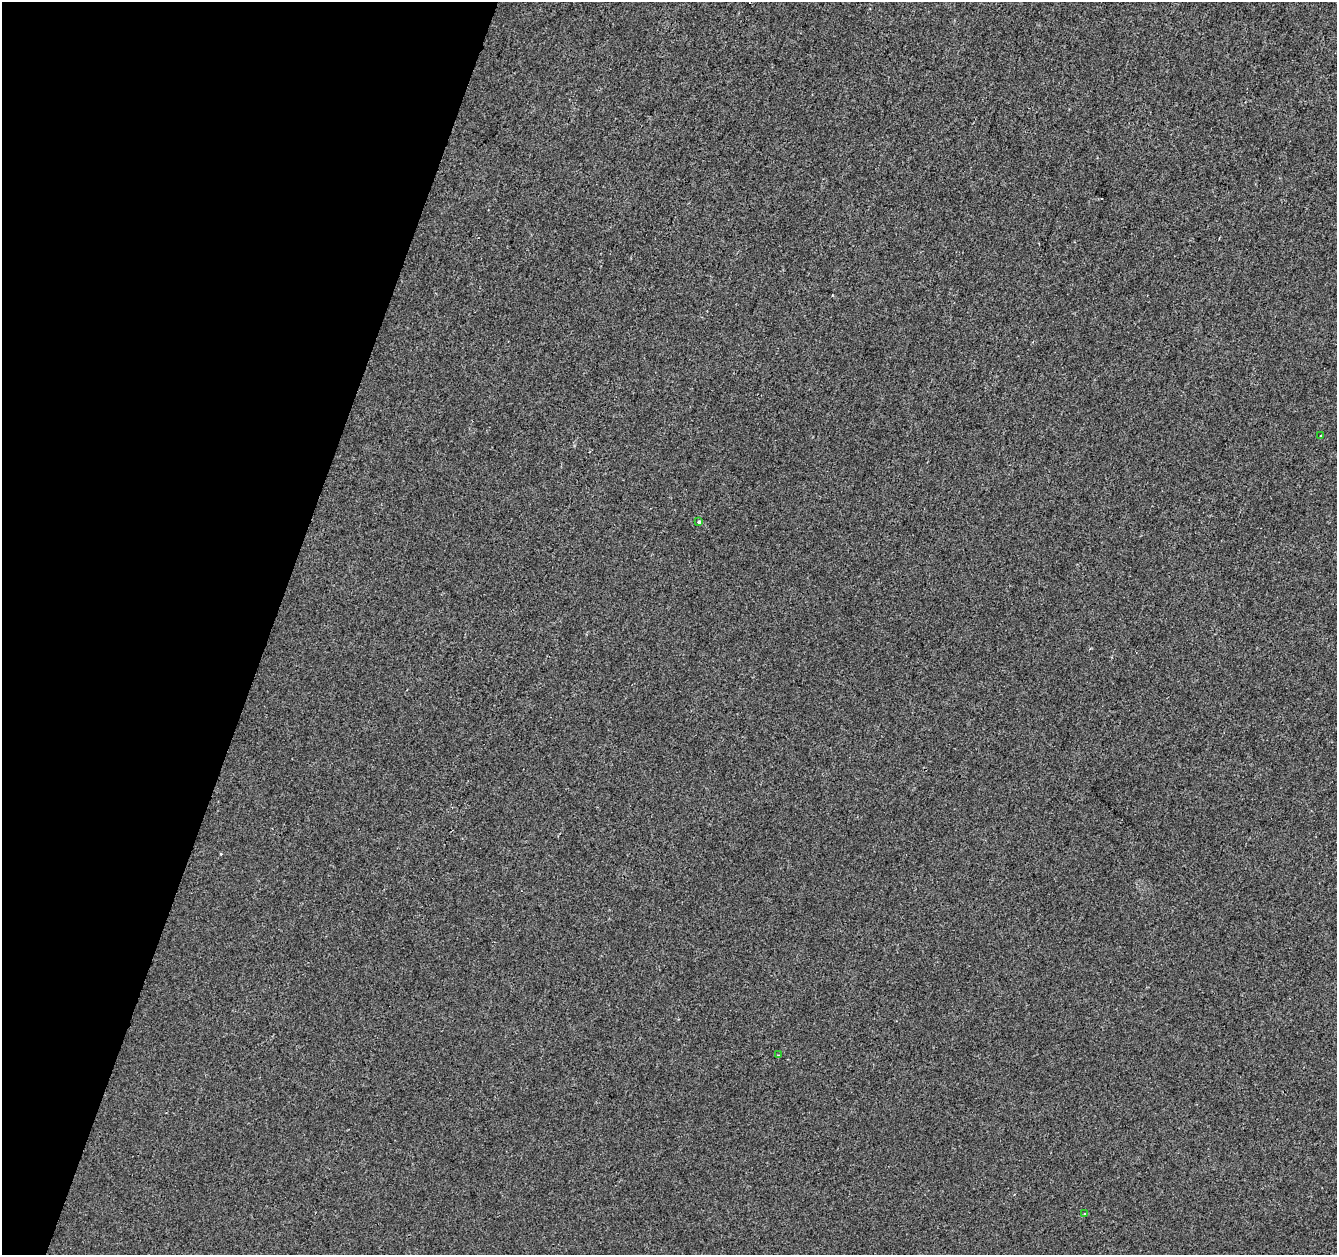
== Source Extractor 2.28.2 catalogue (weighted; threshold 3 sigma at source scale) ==
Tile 9 of 4 x 4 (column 1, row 3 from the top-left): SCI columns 1-1335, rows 1470-2722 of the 5346 x 5506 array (HDU 1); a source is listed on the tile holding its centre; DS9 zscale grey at full resolution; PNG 1339 x 1257 px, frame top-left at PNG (2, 2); each listed source drawn as its Kron ellipse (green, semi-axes under 4 px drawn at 4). Shown black and unused: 20% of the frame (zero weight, under 2 of 3 exposures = <1% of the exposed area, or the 3 px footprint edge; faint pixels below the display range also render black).
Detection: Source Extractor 2.28.2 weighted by HDU 2 'WHT'; one run over the whole footprint, this tile lists its part. Background 1.34e-04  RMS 0.0042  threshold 0.0189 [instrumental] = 3 sigma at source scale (4.5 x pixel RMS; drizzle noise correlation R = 1.50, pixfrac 1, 0.0396/0.0396 arcsec/px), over >= 5 px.
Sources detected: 5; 1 cosmic-ray / hot-pixel residue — neither listed nor drawn; the other 4 listed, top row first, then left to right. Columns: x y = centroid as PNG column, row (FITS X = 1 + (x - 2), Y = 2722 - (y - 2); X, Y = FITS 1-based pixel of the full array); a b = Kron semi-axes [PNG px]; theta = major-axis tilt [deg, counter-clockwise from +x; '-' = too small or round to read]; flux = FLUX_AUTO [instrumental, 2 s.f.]
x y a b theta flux
1321 436 3 2 - 0.45
699 522 4 3 - 0.86
779 1055 3 3 - 0.48
1085 1214 4 2 - 0.33